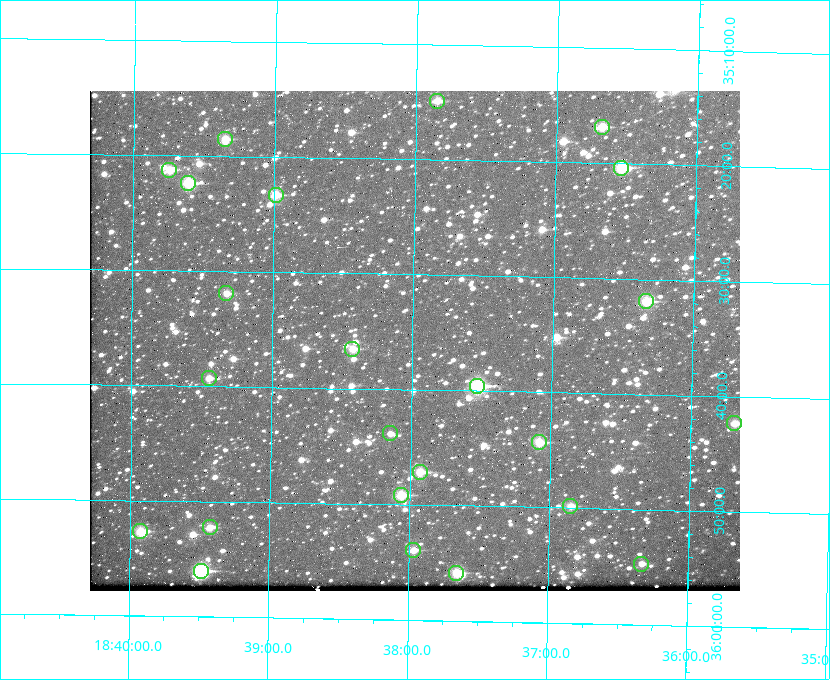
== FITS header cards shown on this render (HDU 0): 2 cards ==
NAXIS1  =                  650 / Width of table row in bytes
NAXIS2  =                  500 / Number of rows in table

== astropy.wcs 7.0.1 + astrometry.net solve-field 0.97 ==
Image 650 x 500 px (HDU 0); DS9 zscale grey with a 90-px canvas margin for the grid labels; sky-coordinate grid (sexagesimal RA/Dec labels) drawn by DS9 from the SOLVED WCS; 24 Tycho-2 reference stars matched to detected sources circled (green)
Header WCS: none
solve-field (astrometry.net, Tycho-2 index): SOLVED blind (the file carries no WCS)
Solved WCS: RA---TAN-SIP/DEC--TAN-SIP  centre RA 18:37:59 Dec +35:36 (279.50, +35.60 deg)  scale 5.22 arcsec/px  FOV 56.5' x 43.4'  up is +179 deg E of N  parity flipped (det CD > 0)
(file carries no celestial WCS; the grid is the blind solution)
Tycho-2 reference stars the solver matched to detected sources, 24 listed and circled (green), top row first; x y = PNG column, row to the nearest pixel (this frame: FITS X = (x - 90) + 1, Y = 500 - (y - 91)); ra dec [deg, ICRS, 3 dp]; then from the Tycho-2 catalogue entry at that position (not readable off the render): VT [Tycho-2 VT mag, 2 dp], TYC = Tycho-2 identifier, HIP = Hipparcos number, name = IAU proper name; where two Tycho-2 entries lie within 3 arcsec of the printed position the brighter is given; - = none
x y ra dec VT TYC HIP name
437 101 279.462 +35.247 10.59 2645-881-1 - -
602 127 279.169 +35.281 10.53 2645-756-1 - -
225 139 279.838 +35.309 10.90 2645-842-1 - -
621 168 279.134 +35.339 9.91 2645-980-1 - -
169 170 279.936 +35.355 10.62 2645-481-1 - -
188 183 279.902 +35.373 9.13 2645-567-1 - -
276 195 279.747 +35.388 10.29 2645-648-1 - -
226 293 279.832 +35.532 10.61 2645-711-1 - -
646 301 279.085 +35.532 9.84 2645-710-1 - -
352 349 279.606 +35.610 10.50 2645-565-1 - -
209 378 279.862 +35.655 10.83 2649-120-1 - -
477 386 279.382 +35.660 8.88 2649-136-1 91311 -
734 423 278.922 +35.705 10.37 2636-96-1 - -
390 433 279.537 +35.731 11.00 2649-31-1 - -
539 442 279.271 +35.739 10.27 2649-22-1 - -
420 472 279.483 +35.786 9.96 2649-1276-1 - -
401 495 279.516 +35.819 10.07 2649-1464-1 - -
570 506 279.212 +35.831 10.99 2649-1529-1 - -
210 527 279.857 +35.871 10.88 2649-1588-1 - -
140 531 279.981 +35.878 10.88 2649-1568-1 - -
413 550 279.492 +35.899 10.86 2649-1492-1 - -
641 564 279.083 +35.912 11.42 2649-1448-1 - -
201 571 279.871 +35.934 9.15 2649-1364-1 91485 -
456 573 279.414 +35.931 10.32 2649-1381-1 - -